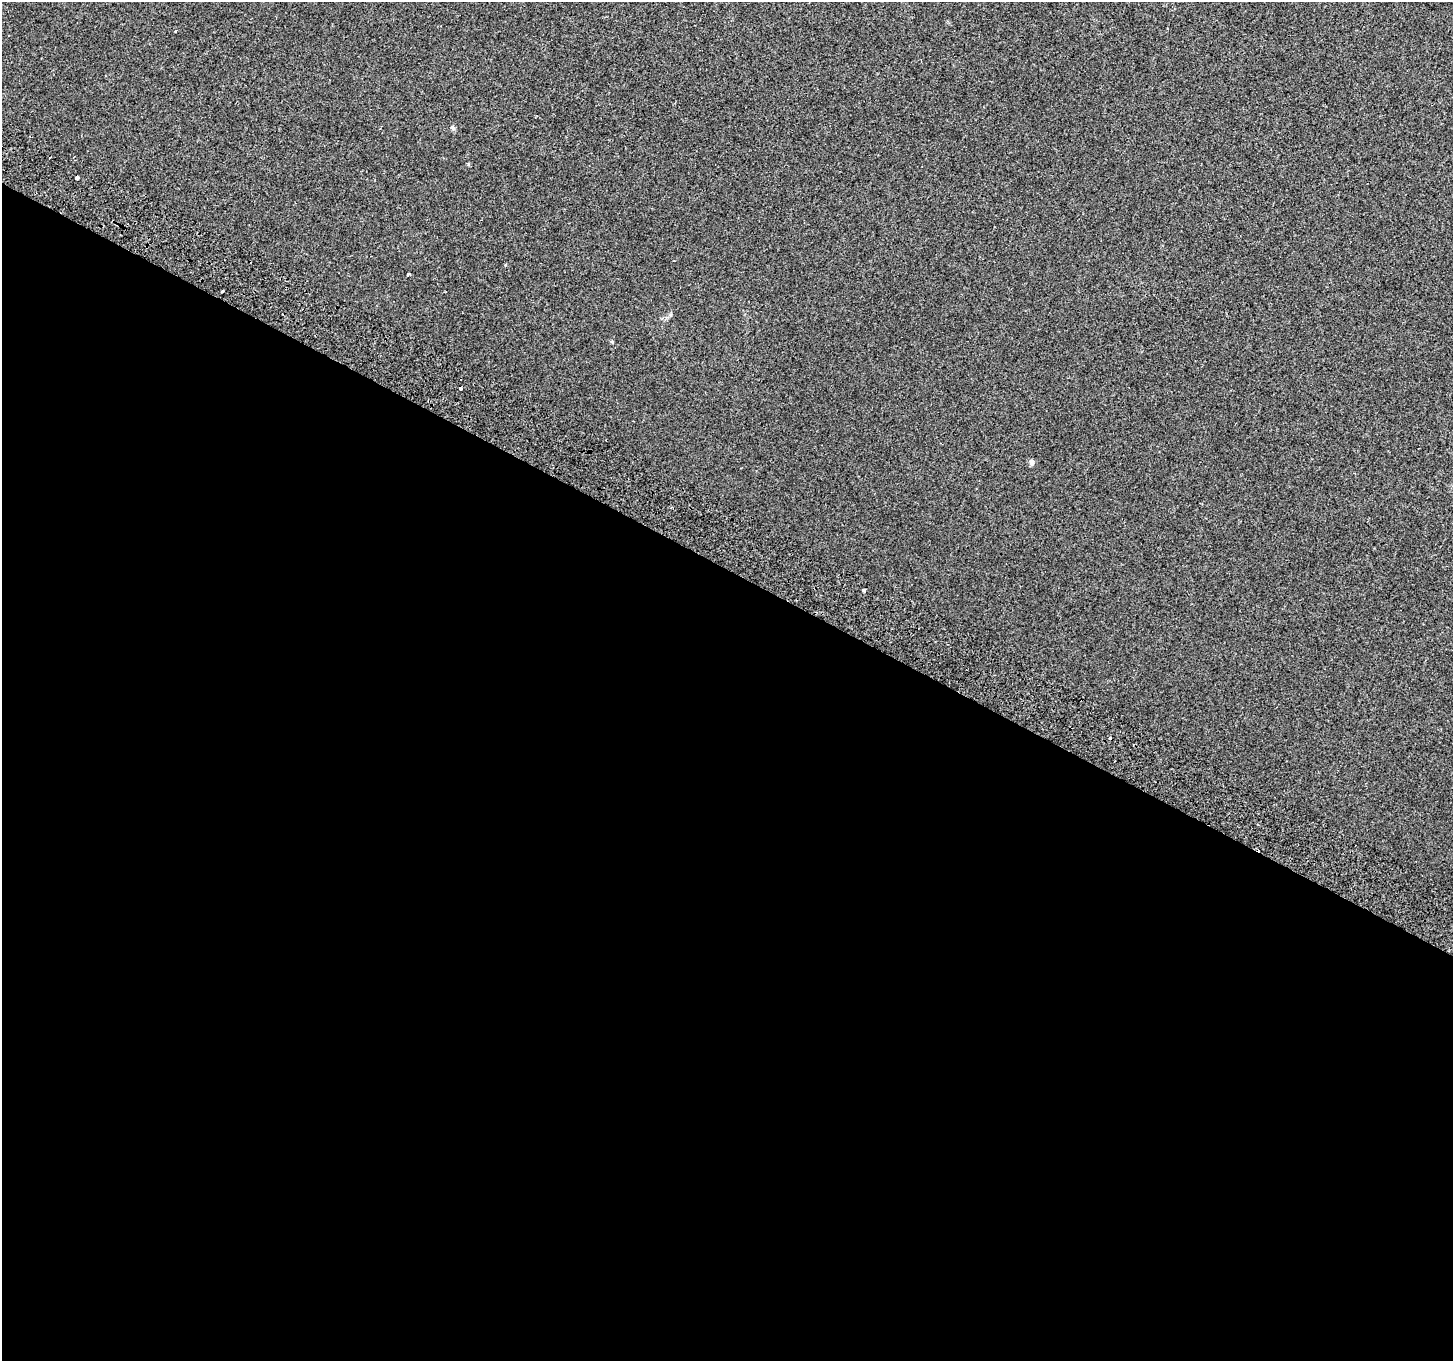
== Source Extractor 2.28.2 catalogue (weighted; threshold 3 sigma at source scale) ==
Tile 14 of 4 x 4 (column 2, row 4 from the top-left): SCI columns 1485-2935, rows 249-1607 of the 5874 x 5999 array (HDU 1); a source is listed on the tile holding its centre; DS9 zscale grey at full resolution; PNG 1455 x 1363 px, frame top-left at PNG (2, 2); no overlay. Shown black and unused: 58% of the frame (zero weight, under 2 of 3 exposures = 3% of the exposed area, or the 3 px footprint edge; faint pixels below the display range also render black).
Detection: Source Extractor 2.28.2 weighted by HDU 2 'WHT'; one run over the whole footprint, this tile lists its part. Background 7.47e-04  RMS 0.0039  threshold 0.0175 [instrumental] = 3 sigma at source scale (4.5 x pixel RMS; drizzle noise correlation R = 1.50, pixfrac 1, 0.0396/0.0396 arcsec/px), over >= 5 px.
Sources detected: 8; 1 cosmic-ray / hot-pixel residue — not listed; the other 7 listed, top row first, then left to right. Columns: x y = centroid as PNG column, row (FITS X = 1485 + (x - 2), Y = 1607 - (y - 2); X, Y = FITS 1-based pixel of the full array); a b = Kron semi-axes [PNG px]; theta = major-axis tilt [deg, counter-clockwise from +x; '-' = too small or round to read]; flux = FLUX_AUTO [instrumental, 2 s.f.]
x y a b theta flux
452 128 7 5 -40 0.7
77 178 3 3 - 13
409 274 3 3 - 1.6
223 291 3 3 - 1.4
461 388 3 3 - 1.9
1031 462 8 5 -83 1.1
864 590 3 3 - 1.9